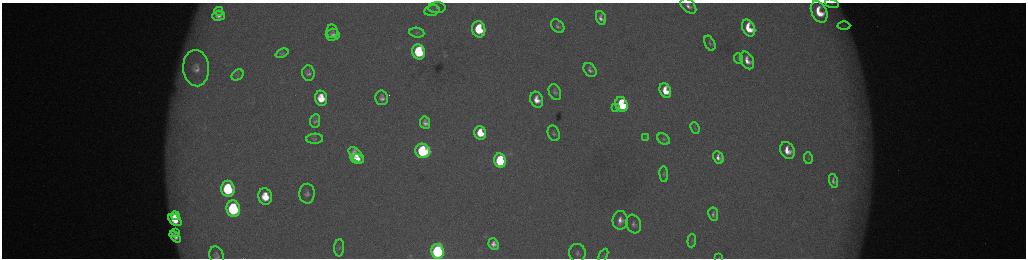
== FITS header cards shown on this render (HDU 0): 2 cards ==
NAXIS1  =                 2048 /fastest changing axis
NAXIS2  =                  512 /next to fastest changing axis

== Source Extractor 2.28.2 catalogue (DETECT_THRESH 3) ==
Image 2048 x 512 px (HDU 0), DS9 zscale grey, zoomed out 1/2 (1 PNG px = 2 x 2 image px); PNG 1028 x 260 px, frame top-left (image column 1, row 511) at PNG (2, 3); each listed source drawn as its Kron ellipse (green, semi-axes under 4 px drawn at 4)
Background 176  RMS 2.1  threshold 6.18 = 3 sigma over >= 5 px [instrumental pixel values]
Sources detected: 74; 7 cannot appear on this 1/2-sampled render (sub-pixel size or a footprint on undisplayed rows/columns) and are neither listed nor drawn; the other 67 listed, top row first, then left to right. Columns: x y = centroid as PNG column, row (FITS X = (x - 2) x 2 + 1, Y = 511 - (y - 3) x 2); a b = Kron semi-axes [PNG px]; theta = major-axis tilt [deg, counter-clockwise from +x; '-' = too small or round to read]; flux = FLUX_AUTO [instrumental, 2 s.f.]
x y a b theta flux
832 3 7 4 -18 910
688 6 9 6 -44 2500
437 8 9 5 1 1700
432 10 7 5 13 1100
219 11 4 4 - 1100
819 12 11 7 -63 12000
219 16 6 5 - 2600
601 18 7 4 -70 2500
558 26 8 5 -49 1300
844 26 6 4 -1 730
749 28 9 6 -63 11000
479 29 8 6 -79 24000
332 31 7 5 -78 1100
417 33 7 5 -8 990
333 35 7 6 - 1900
710 43 8 5 -65 1100
419 52 8 6 -78 36000
282 53 7 4 22 800
739 58 5 3 - 500
747 60 9 6 -63 4400
196 68 18 13 -85 7900
590 70 7 5 -49 1800
308 73 8 6 -86 1800
238 75 7 5 36 720
665 91 7 5 -66 9500
555 92 8 6 -65 1400
321 98 7 6 - 10000
382 98 7 6 - 2300
537 100 8 6 -71 5600
621 104 7 6 - 40000
615 108 2 2 - 250
315 121 7 5 81 1400
425 123 6 5 - 2400
695 128 6 3 -66 480
480 133 7 5 -75 11000
554 133 8 5 -70 1200
645 137 4 2 - 350
315 139 8 5 3 950
664 139 7 5 -35 1000
787 150 9 7 -61 7100
423 151 7 7 - 58000
356 155 10 5 -46 5900
718 157 7 5 -63 2800
808 158 6 3 -83 590
357 159 7 4 -13 5700
500 161 7 6 - 51000
664 174 7 4 -85 850
833 181 7 4 -73 1600
228 189 8 6 -81 35000
307 194 10 7 89 2100
265 196 8 7 - 11000
233 209 8 7 - 62000
713 214 7 5 -82 1400
175 216 4 3 - 3900
175 220 7 5 -41 9600
620 220 9 7 85 3800
634 224 9 7 -70 1900
175 232 4 3 - 1100
175 237 7 4 -46 2800
692 241 6 2 86 420
494 244 6 5 - 2900
339 248 8 5 87 1000
438 251 7 6 - 130000
577 253 9 8 - 2100
216 255 9 6 -71 1600
603 255 7 3 64 570
719 257 4 2 - 240
At the frame edge (FLAGS 8, measured only in part): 4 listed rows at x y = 832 3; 688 6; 216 255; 719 257
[7 sub-pixel or undisplayed-footprint detections neither listed nor drawn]